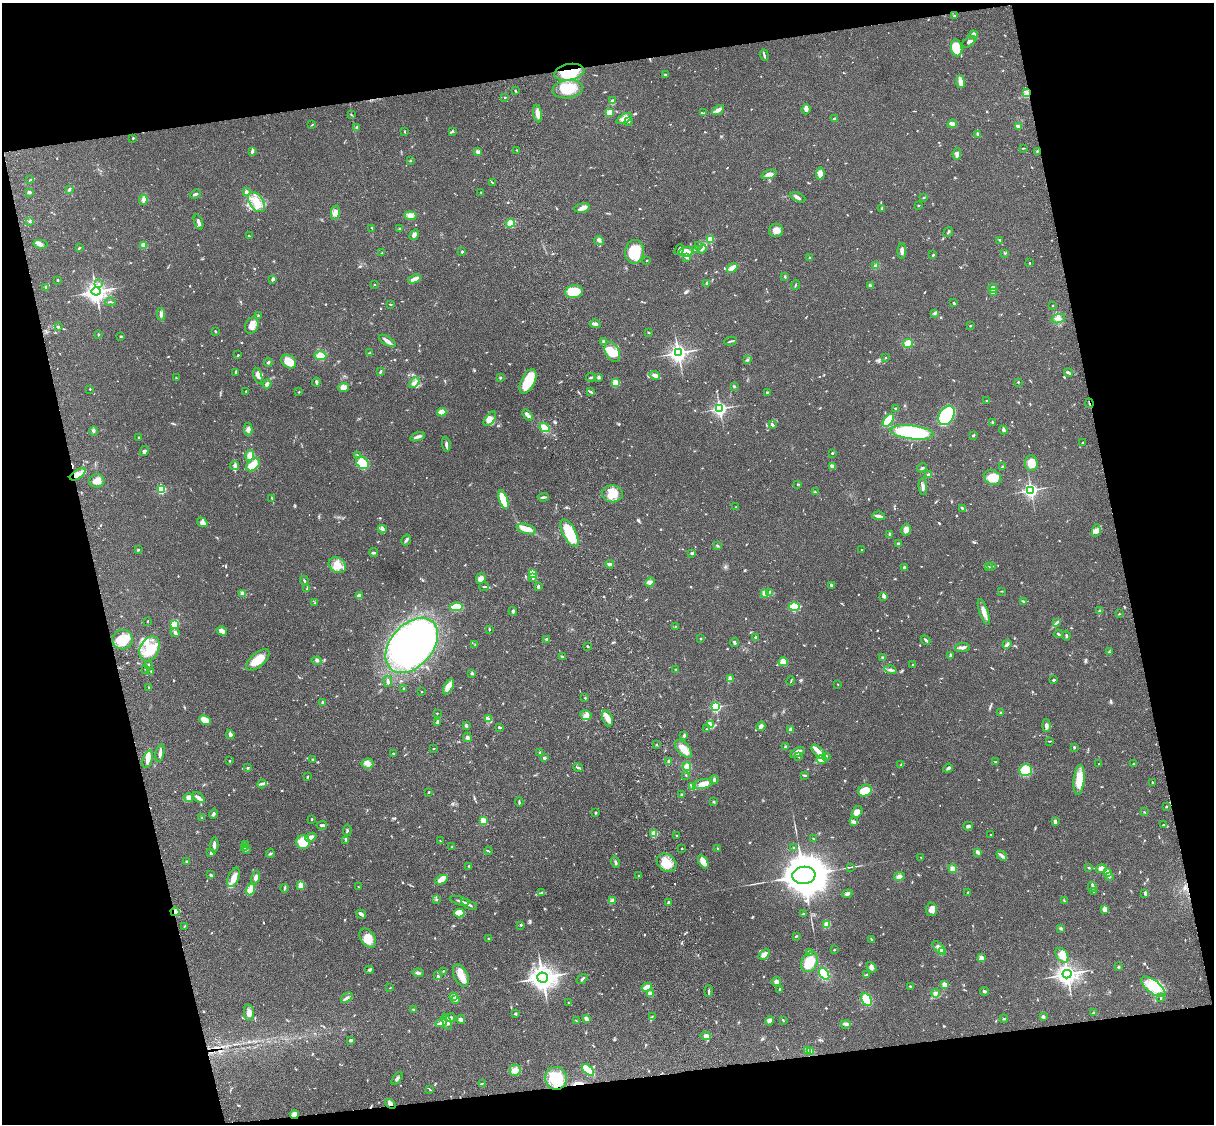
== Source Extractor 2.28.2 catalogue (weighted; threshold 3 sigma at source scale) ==
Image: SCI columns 122-4969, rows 277-4763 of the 5088 x 4927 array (HDU 1 of 3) = the unmasked area's bounding box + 8 px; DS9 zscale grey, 4 x 4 block average (1 PNG px = mean of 4 x 4 image px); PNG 1216 x 1126 px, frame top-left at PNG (2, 3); each listed source drawn as its Kron ellipse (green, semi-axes under 4 px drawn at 4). Shown black and unused: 26% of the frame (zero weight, under 3 of 4 exposures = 6% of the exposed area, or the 3 px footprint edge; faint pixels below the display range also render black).
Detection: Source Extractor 2.28.2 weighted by HDU 2 'WHT'. Background 0.0766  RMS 0.0058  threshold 0.0261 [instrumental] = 3 sigma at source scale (4.5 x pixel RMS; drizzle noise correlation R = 1.50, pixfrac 1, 0.05/0.05 arcsec/px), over >= 5 px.
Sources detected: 902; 2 too faint to see at this stretch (4 x 4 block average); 3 inside a brighter object's white glare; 3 cosmic-ray / hot-pixel residue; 1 long thin detection or spike segment (spike, bleed or trail) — neither listed nor drawn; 15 coinciding with a brighter row at this scale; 57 inside a brighter listed object's ellipse — not listed separately; of the other 821, all 500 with FLUX_AUTO >= 2.16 (the completeness limit of this list) listed and drawn (321 fainter detections not listed), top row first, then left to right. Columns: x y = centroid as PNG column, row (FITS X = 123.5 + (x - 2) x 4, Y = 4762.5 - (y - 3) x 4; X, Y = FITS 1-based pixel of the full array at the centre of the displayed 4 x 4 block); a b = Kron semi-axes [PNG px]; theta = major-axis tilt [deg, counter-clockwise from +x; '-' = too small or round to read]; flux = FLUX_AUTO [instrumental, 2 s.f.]
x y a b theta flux
954 15 3 2 - 3.5
974 35 4 4 - 9.5
969 42 8 4 35 10
957 48 8 5 -80 98
764 55 6 2 -72 5.3
569 72 15 8 10 130
665 75 3 2 - 3.9
960 82 6 3 -82 32
568 89 15 9 8 90
515 91 3 2 - 3.1
1027 93 4 2 - 6.5
505 97 2 2 - 2.4
612 100 4 2 - 3.6
806 109 5 4 - 9.4
718 110 6 3 32 17
610 112 3 3 - 31
538 113 9 3 -80 27
703 113 4 2 - 3.3
351 115 3 2 - 2.2
624 119 8 4 27 22
834 119 3 2 - 8.3
629 121 3 2 - 2.7
952 124 5 3 - 11
312 125 3 2 - 2.3
1018 126 4 3 - 5.5
357 127 2 2 - 18
405 131 3 2 - 2.2
452 131 3 2 - 3.6
978 135 3 2 - 12
133 138 2 2 - 7.9
1023 148 4 2 - 2.3
517 150 2 2 - 2.4
1037 151 2 2 - 2.8
252 152 3 2 - 4.1
478 152 4 4 - 7.2
957 154 5 4 - 11
411 160 2 2 - 2.6
769 174 8 4 18 19
820 174 6 3 82 29
30 180 4 2 - 2.9
492 182 2 2 - 2.7
69 189 3 2 - 6.3
29 192 2 2 - 11
246 192 2 2 - 31
481 192 3 2 - 3
195 194 6 2 21 6.8
798 197 8 2 -25 8.9
924 197 2 2 - 2.6
143 200 5 4 - 10
256 202 11 7 -55 60
918 205 2 2 - 2.8
582 208 7 5 10 18
882 208 3 2 - 2.8
335 212 7 4 81 23
410 216 6 4 -4 19
30 221 3 2 - 4.2
198 222 8 2 -70 12
510 223 4 3 - 14
372 228 3 2 - 2.7
400 229 4 2 - 4.8
776 230 7 6 - 27
948 232 5 2 - 3.6
414 235 5 3 - 16
249 236 3 2 - 2.9
710 239 2 2 - 160
1000 240 4 2 - 4.2
599 241 5 4 - 8.3
40 244 7 4 -12 12
143 245 2 2 - 110
699 246 3 2 - 2.5
79 248 3 2 - 2.8
679 249 6 3 52 8.5
696 249 3 2 - 6.4
702 249 5 2 - 6.7
902 251 8 3 90 13
462 252 2 2 - 7.2
634 252 12 9 84 100
686 252 7 4 4 45
381 253 3 2 - 2.6
1005 253 2 2 - 2.6
933 255 2 2 - 5.2
686 257 3 2 - 8.1
810 257 2 2 - 9.8
646 260 2 2 - 2.4
1030 263 2 2 - 2.3
876 266 3 3 - 13
732 268 6 3 38 26
785 276 3 2 - 2.9
273 279 4 2 - 7.2
414 279 6 3 21 23
58 280 2 2 - 9.2
707 283 3 2 - 4.7
99 284 2 2 - 3.9
375 285 2 2 - 3.1
795 285 5 2 - 2.7
871 286 4 2 - 4.9
46 288 4 2 - 3.5
993 288 5 4 - 19
96 291 4 4 - 1600
574 292 9 6 9 82
993 293 3 2 - 3.2
110 302 5 2 - 3.4
953 303 2 2 - 3.3
390 304 2 2 - 3.7
1053 306 2 2 - 2.8
161 314 6 3 89 11
934 314 3 2 - 3.9
258 316 2 2 - 3.5
1058 319 7 4 18 15
595 324 5 3 - 9.1
252 325 8 6 63 30
970 326 2 2 - 6
58 327 2 2 - 2.5
215 331 2 2 - 4
649 332 3 2 - 2.4
98 334 2 2 - 2.3
121 336 3 2 - 4.6
387 341 9 3 -32 15
603 341 2 2 - 4.2
730 341 6 2 10 4.7
908 343 5 4 - 24
612 352 11 6 -64 58
369 353 3 2 - 2.5
678 353 3 3 - 1300
238 355 2 2 - 2.6
320 356 6 4 -3 38
885 357 2 2 - 2.7
748 360 3 2 - 3.5
268 362 4 2 - 4.9
289 362 8 6 -36 47
236 372 2 2 - 4.2
380 372 4 2 - 4.7
1068 373 5 2 - 5
655 375 5 4 - 12
258 376 8 4 -74 18
599 377 3 2 - 6.4
176 378 2 2 - 2.5
500 378 3 2 - 4.3
591 378 5 2 - 3.3
528 381 13 7 64 120
316 382 4 2 - 8.9
414 382 6 3 46 12
1018 382 2 2 - 3
615 383 2 2 - 170
267 384 4 3 - 13
734 386 3 2 - 3.6
343 387 5 4 - 25
90 389 2 2 - 6.3
246 391 2 2 - 2.2
299 392 2 2 - 2.9
591 392 4 2 - 4.3
767 392 2 2 - 2.4
987 400 2 2 - 3.1
1089 403 5 2 - 3.6
896 408 3 2 - 4.9
720 409 3 2 - 930
442 412 4 3 - 50
527 415 6 3 -51 14
947 415 10 7 59 240
490 419 8 3 53 15
888 420 7 4 55 87
992 422 3 2 - 2.8
772 425 4 2 - 8.8
545 428 5 4 - 47
248 429 6 3 89 12
1003 430 4 2 - 6.8
94 431 5 3 - 6.3
912 432 21 7 -6 350
973 435 3 2 - 3.7
418 437 8 3 18 11
139 438 2 2 - 2.4
1083 443 3 2 - 3.9
446 444 7 2 -83 8.1
144 451 5 3 - 6.6
832 453 3 2 - 3.9
250 455 5 4 - 22
357 455 4 2 - 2.6
362 463 7 5 -42 76
1031 463 8 6 -84 45
253 465 8 5 40 79
235 466 5 3 - 14
832 466 3 3 - 7.7
1002 466 3 2 - 3
922 468 5 2 - 4.1
78 474 9 3 33 22
928 475 2 2 - 15
993 478 9 7 -26 61
97 481 7 6 - 20
798 484 3 2 - 2.8
923 487 8 4 -86 14
161 489 2 2 - 280
1031 490 3 3 - 830
815 492 4 2 - 4.5
612 494 10 8 -5 59
543 497 5 2 - 7.3
272 498 4 2 - 3.3
503 500 10 3 -71 120
736 507 2 2 - 3
962 508 3 2 - 3.2
879 516 6 3 -9 14
202 522 6 4 -34 12
382 529 4 3 - 8.3
526 529 10 5 -15 42
906 530 6 4 75 19
1096 531 6 4 81 13
569 533 15 6 -62 160
889 535 4 2 - 4.3
406 540 6 3 58 6.5
899 544 3 3 - 6.6
717 545 3 2 - 2.6
861 549 2 2 - 3.8
138 550 3 2 - 2.9
374 553 4 2 - 4.6
692 553 3 2 - 5.8
610 564 4 2 - 12
337 565 9 7 -34 37
988 566 3 2 - 2.3
992 566 3 2 - 2.6
904 567 2 2 - 29
532 574 3 3 - 7.7
532 577 4 2 - 5.6
481 578 6 4 64 19
304 580 4 2 - 4.6
650 582 5 3 - 7.8
831 585 3 2 - 7.3
484 587 5 2 - 4.3
538 587 3 2 - 6
307 589 3 2 - 4.4
1001 591 3 2 - 2.2
769 592 4 2 - 5.1
242 593 4 3 - 10
764 593 3 2 - 5.1
359 596 2 2 - 65
884 596 4 3 - 11
1023 601 4 2 - 3.2
315 603 3 2 - 2.4
794 606 5 3 - 180
456 607 6 4 9 83
513 611 4 3 - 5.4
1100 611 2 2 - 22
984 612 13 3 -71 27
1119 614 2 2 - 2.6
148 621 2 2 - 2.2
1056 622 4 2 - 5
175 624 3 2 - 180
676 626 3 2 - 2.3
490 630 3 2 - 2.3
222 631 5 3 - 20
175 633 5 3 - 6.4
1058 634 4 2 - 3.6
1066 635 5 2 - 4
701 638 2 2 - 10
756 638 3 2 - 6.7
546 639 2 2 - 6.9
123 640 10 10 - 61
925 640 5 2 - 5.7
734 642 4 3 - 6.5
1007 644 4 2 - 12
412 645 32 21 49 1300
475 645 3 2 - 2.4
587 646 2 2 - 4.7
962 647 7 3 5 14
149 649 13 9 65 84
1109 652 3 2 - 3.9
950 655 4 2 - 4.1
562 656 3 2 - 4.4
882 657 3 2 - 4.6
258 660 14 7 41 61
317 661 5 3 - 6.7
783 662 4 4 - 36
148 665 3 2 - 3.5
913 665 2 2 - 3.5
146 669 3 2 - 2.8
676 670 3 2 - 4.9
891 670 6 3 -18 8.5
151 671 2 2 - 3.1
472 673 3 3 - 5
730 679 4 4 - 14
1054 680 3 2 - 4.7
388 681 6 2 -83 7.8
791 681 4 2 - 2.4
838 684 2 2 - 2.3
149 687 3 2 - 3.4
448 687 8 4 61 49
404 688 3 2 - 2.5
422 692 2 2 - 2.9
585 698 2 2 - 8.7
323 702 3 3 - 5.3
716 707 2 2 - 510
437 713 2 2 - 4.9
1001 713 3 2 - 7.9
586 715 6 5 - 15
607 718 8 5 -70 24
488 719 4 2 - 5.8
205 720 6 4 -25 43
437 723 4 2 - 4.4
466 725 3 2 - 2.2
710 725 4 4 - 9.4
761 726 5 4 - 8.8
1046 726 6 3 -90 16
500 727 3 2 - 5.3
707 729 2 2 - 2.5
791 729 4 3 - 5
230 735 4 2 - 17
684 735 3 2 - 7.3
467 737 4 3 - 8.9
1050 741 4 2 - 2.8
656 745 3 2 - 2.7
786 746 2 2 - 23
1074 747 3 2 - 4
434 749 3 2 - 2.4
683 749 11 6 -46 33
798 752 8 4 27 17
818 752 9 4 -45 19
160 753 9 3 79 12
393 753 2 2 - 8.3
540 753 3 2 - 4.6
826 756 3 2 - 3.5
798 757 4 2 - 4.4
544 758 2 2 - 11
148 759 9 4 72 21
312 759 2 2 - 3.1
821 759 5 3 - 17
230 761 2 2 - 11
669 762 2 2 - 11
996 762 2 2 - 3.1
368 763 6 5 - 15
1099 764 2 2 - 2.2
1134 764 3 2 - 3.3
901 765 3 2 - 3.2
687 767 4 4 - 30
248 768 3 2 - 3.3
578 768 5 2 - 5.3
948 768 5 3 - 6.4
1026 770 6 6 - 78
686 775 2 2 - 2.3
804 775 4 2 - 3.7
307 777 3 2 - 3.5
714 780 4 2 - 7.3
1079 780 15 5 85 79
1152 782 3 2 - 3
262 784 5 3 - 7.4
703 784 10 4 12 28
693 787 2 2 - 2.2
865 790 7 5 22 56
429 792 2 2 - 3.7
681 794 3 2 - 3.2
188 797 5 4 - 17
199 798 7 3 -40 14
519 802 5 2 - 4.6
714 802 3 2 - 2.2
1166 806 2 2 - 8.8
857 812 6 4 59 18
1144 812 2 2 - 2.5
595 813 2 2 - 4.2
213 814 5 2 - 6.4
202 818 2 2 - 2.3
312 819 3 2 - 3.1
483 821 4 3 - 33
853 822 3 2 - 4.2
1055 822 4 2 - 15
322 825 5 2 - 9
1163 825 2 2 - 2.4
968 826 5 3 - 6.8
347 830 6 2 84 4.9
654 833 2 2 - 170
676 835 2 2 - 3
990 835 2 2 - 2.2
311 837 6 3 25 24
813 839 2 2 - 2.5
346 840 3 2 - 2.7
441 841 3 2 - 2.3
303 842 7 6 - 93
245 844 4 3 - 5.5
214 845 7 2 88 12
452 847 3 2 - 3
245 848 3 2 - 3.6
718 848 3 2 - 2.4
794 848 3 2 - 2.7
246 849 2 2 - 3.4
682 849 2 2 - 2.6
488 851 4 2 - 3.4
978 852 3 2 - 12
211 853 3 3 - 6
270 853 4 2 - 4.9
1002 855 6 2 -36 8.6
921 857 2 2 - 4.9
187 862 2 2 - 5.5
615 862 6 2 -73 5.3
703 862 7 4 -62 35
666 863 10 8 -38 56
469 866 4 2 - 4.4
851 867 4 2 - 2.9
1089 868 3 2 - 3.5
953 869 4 4 - 15
1101 869 5 4 - 19
1107 872 4 3 - 21
211 875 3 2 - 6.6
804 875 11 8 5 16000
639 876 2 2 - 3.3
899 876 5 4 - 12
1109 876 3 3 - 5.6
234 877 10 5 67 30
256 877 6 3 73 14
442 880 6 4 24 27
301 886 2 2 - 120
358 887 2 2 - 2.3
1092 887 5 2 - 5.4
284 888 4 2 - 3.7
250 889 6 3 71 37
968 892 2 2 - 2.6
1094 892 3 2 - 2.4
541 893 4 2 - 4.5
1145 893 4 3 - 5.9
847 894 5 3 - 9
436 899 3 2 - 4.1
459 901 9 2 -16 8.5
612 901 3 3 - 20
1064 901 3 2 - 2.8
669 902 3 2 - 5.5
469 905 8 3 -25 9.1
931 909 6 6 - 26
1105 909 4 3 - 22
175 912 4 3 - 10
459 913 5 4 - 37
361 914 5 2 - 15
803 914 2 2 - 5.5
827 924 3 3 - 22
521 925 3 2 - 4.2
184 926 3 2 - 3.1
1061 928 3 2 - 4.6
796 936 3 2 - 3.5
368 938 10 7 -53 49
489 938 3 2 - 3.5
871 939 3 2 - 2.3
939 948 8 4 -45 22
834 950 2 2 - 7.9
809 952 2 2 - 20
942 952 2 2 - 71
764 954 6 4 40 16
1062 955 8 5 -51 39
981 958 4 4 - 12
809 962 10 7 62 94
871 967 6 3 -50 9.3
1118 967 2 2 - 11
369 970 4 3 - 5.2
443 971 3 2 - 2.3
418 973 5 3 - 8.7
824 974 6 3 -56 100
1067 974 4 4 - 2100
461 975 12 6 -66 37
866 975 3 3 - 5.4
438 976 4 2 - 5
542 977 5 5 - 3300
582 979 6 2 38 4.4
776 981 4 3 - 10
945 985 2 2 - 100
910 986 2 2 - 2.9
647 987 5 3 - 26
1153 987 14 6 -38 59
390 988 2 2 - 2.3
780 989 2 2 - 3.1
709 991 6 2 84 6.3
984 991 4 3 - 5.1
935 993 4 3 - 7.8
650 994 3 3 - 16
453 997 3 3 - 14
347 998 6 3 39 9.9
1161 998 3 2 - 4.8
456 999 4 3 - 15
866 999 7 4 -61 69
569 1002 3 2 - 2.3
413 1009 2 2 - 4.3
249 1012 8 5 -83 21
1093 1012 2 2 - 2.2
515 1014 2 2 - 5
451 1017 4 3 - 7.1
652 1017 2 2 - 2.3
1043 1017 3 3 - 6.8
461 1019 4 3 - 8.6
586 1019 3 2 - 22
1004 1019 4 2 - 4.8
783 1020 3 2 - 3.4
577 1021 3 2 - 2.3
770 1021 4 3 - 6.1
447 1022 8 3 -75 14
441 1023 6 3 16 13
846 1024 5 3 - 7.1
706 1036 5 3 - 15
351 1040 2 2 - 8
808 1050 2 2 - 120
811 1052 4 3 - 26
515 1070 6 5 - 20
588 1070 7 2 -42 140
556 1078 11 11 - 100
397 1079 7 3 54 7.7
482 1083 3 2 - 2.5
430 1090 4 2 - 3
390 1104 6 4 -40 12
294 1115 4 3 - 28
Overlapping masked pixels (flux is a lower limit): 7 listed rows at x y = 569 72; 1027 93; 1089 403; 175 912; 556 1078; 390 1104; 294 1115
Diffuse or blended objects may show on this block-average render without a row.